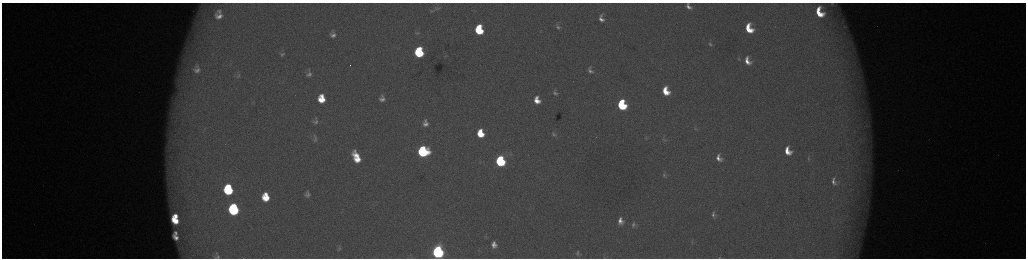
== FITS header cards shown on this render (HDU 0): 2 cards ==
NAXIS1  =                 2048 /fastest changing axis
NAXIS2  =                  512 /next to fastest changing axis

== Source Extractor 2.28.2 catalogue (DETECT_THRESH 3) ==
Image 2048 x 512 px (HDU 0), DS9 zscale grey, zoomed out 1/2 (1 PNG px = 2 x 2 image px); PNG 1028 x 260 px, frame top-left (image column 1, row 511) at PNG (2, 3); no overlay
Background 178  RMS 2.1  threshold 6.21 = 3 sigma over >= 5 px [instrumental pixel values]
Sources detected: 78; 4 cannot appear on this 1/2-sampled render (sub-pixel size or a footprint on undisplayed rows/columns) and are not listed; the other 74 listed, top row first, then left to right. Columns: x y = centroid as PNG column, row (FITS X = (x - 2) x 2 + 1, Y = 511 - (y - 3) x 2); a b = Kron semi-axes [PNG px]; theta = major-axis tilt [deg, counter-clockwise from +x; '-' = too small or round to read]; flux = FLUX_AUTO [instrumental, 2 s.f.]
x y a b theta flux
832 4 10 5 -26 1700
689 6 7 4 -54 2100
437 8 8 5 -10 1300
431 11 6 4 3 760
219 12 8 6 -48 1500
819 12 10 6 -65 11000
219 16 8 7 - 3100
601 19 7 4 -69 2200
844 26 7 4 -23 880
558 27 5 3 - 860
749 28 8 6 -66 11000
479 30 8 6 -80 23000
417 33 5 4 - 590
333 34 6 5 - 2000
190 44 4 3 - 570
710 44 7 4 -60 910
419 50 6 4 89 12000
186 53 5 4 - 1100
419 53 7 5 -20 28000
282 54 7 5 7 960
445 56 3 2 - 210
739 59 6 3 -46 450
747 61 9 6 -64 4500
197 65 10 9 - 3200
350 65 2 1 - 310
197 70 13 10 -15 4200
309 70 6 3 70 420
590 70 6 4 -67 1400
309 74 5 3 - 1100
239 75 5 4 - 620
237 76 6 4 -10 560
666 91 7 5 -67 9300
555 93 5 4 - 990
382 98 7 6 - 2300
321 99 7 6 - 10000
537 100 7 5 -73 5200
622 105 7 6 - 40000
316 122 7 6 - 1400
425 123 9 7 -83 3000
695 129 4 2 - 310
480 133 8 6 -77 12000
554 134 7 5 -51 1000
646 138 4 2 - 290
315 139 7 6 - 1200
664 139 6 4 -31 710
423 151 7 7 - 60000
788 151 9 6 -65 6900
510 154 6 4 -12 890
356 157 13 7 -66 11000
719 158 7 4 -63 2500
808 158 8 3 84 670
500 161 7 6 - 51000
664 175 6 3 -83 580
834 181 10 6 -77 2300
228 189 8 7 - 35000
307 194 6 5 - 1400
265 197 7 6 - 11000
234 209 8 7 - 61000
713 215 6 3 -83 1100
176 216 4 3 - 3700
175 220 7 5 -42 9800
620 221 7 5 -84 3300
634 224 6 4 -84 1200
176 233 4 3 - 1200
176 237 7 4 -44 3000
692 241 4 3 - 370
494 245 8 7 - 3500
339 248 8 6 74 1100
438 252 7 6 - 130000
217 253 4 3 - 340
578 253 7 6 - 1100
218 257 5 3 - 630
604 257 3 2 - 240
719 257 4 3 - 340
At the frame edge (FLAGS 8, measured only in part): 5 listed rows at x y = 832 4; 689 6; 438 252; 218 257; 719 257
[4 sub-pixel or undisplayed-footprint detections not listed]